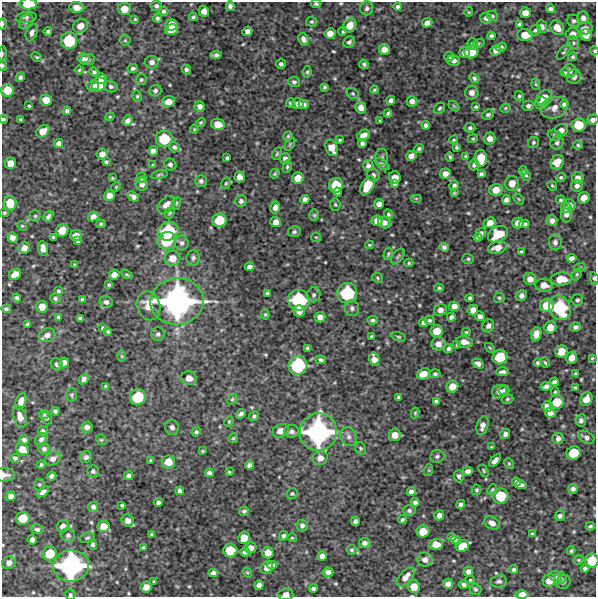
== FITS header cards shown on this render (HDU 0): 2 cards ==
NAXIS1  =                  594 /FITS: X Dimension
NAXIS2  =                  595 /FITS: Y Dimension

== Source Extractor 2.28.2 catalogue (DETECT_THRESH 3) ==
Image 594 x 595 px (HDU 0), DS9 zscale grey, 1 PNG px = 1 image px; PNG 598 x 599 px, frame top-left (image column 1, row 595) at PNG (2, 2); each listed source drawn as its Kron ellipse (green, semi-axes under 4 px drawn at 4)
Background 5020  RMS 230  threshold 687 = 3 sigma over >= 5 px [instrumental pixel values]
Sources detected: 549; of the 549, the 500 brightest by FLUX_AUTO listed and drawn (49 fainter detections omitted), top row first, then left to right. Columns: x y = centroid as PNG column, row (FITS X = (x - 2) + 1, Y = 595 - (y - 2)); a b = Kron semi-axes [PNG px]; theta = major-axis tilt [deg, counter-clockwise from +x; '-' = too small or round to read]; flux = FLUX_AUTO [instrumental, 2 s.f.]
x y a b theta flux
28 4 9 5 2 3.3e+05
316 4 5 3 - 2.9e+04
156 6 6 5 - 4.0e+04
230 6 4 4 - 4.8e+04
77 7 7 5 -5 1.1e+05
398 7 4 3 - 3.2e+04
367 8 7 6 - 4.7e+04
124 9 6 6 - 1.6e+05
551 9 4 4 - 4.4e+04
164 11 5 4 - 3.3e+04
204 11 5 5 - 1.1e+05
469 12 4 4 - 1.7e+04
525 13 5 5 - 1.2e+05
492 16 6 5 - 2.5e+04
26 17 10 5 6 4.8e+04
193 17 4 4 - 2.5e+04
157 18 4 4 - 3.2e+04
486 18 6 5 - 5.7e+04
583 18 6 6 - 6.8e+04
135 19 3 3 - 1.8e+04
574 21 6 6 - 3.7e+04
26 22 8 6 47 5.0e+04
312 22 5 4 - 2.4e+04
427 23 5 4 - 8.1e+04
2 24 5 2 - 2.4e+04
520 24 4 4 - 3.7e+04
172 25 6 5 - 2.1e+05
350 25 7 6 - 1.6e+05
80 26 8 6 29 1.4e+05
542 26 6 5 - 5.0e+04
557 28 8 6 -49 1.5e+05
172 29 6 5 - 2.0e+05
585 29 7 6 - 7.4e+04
535 30 6 5 - 2.9e+04
48 31 4 4 - 3.5e+04
247 31 5 4 - 6.5e+04
343 31 4 4 - 2.5e+04
32 33 9 5 72 5.8e+04
330 33 5 5 - 1.2e+05
573 34 7 6 - 8.4e+04
525 35 7 6 - 1.9e+05
586 35 6 5 - 1.4e+05
491 36 4 4 - 3.5e+04
304 39 7 5 -68 6.4e+04
125 40 5 5 - 2.2e+04
69 41 8 8 - 5.7e+05
349 42 6 5 - 4.1e+04
479 43 6 4 19 1.7e+04
574 43 7 5 -75 3.4e+04
473 44 6 5 - 4.1e+04
501 47 5 4 - 2.7e+04
384 50 6 5 - 1.2e+05
496 50 5 5 - 8.0e+04
594 51 4 4 - 1.8e+04
471 52 7 6 - 2.5e+05
564 52 10 4 50 2.7e+04
464 53 5 5 - 8.8e+04
2 54 7 3 86 2.1e+04
216 55 6 4 4 4.7e+04
37 57 6 3 -26 2.1e+04
449 57 5 5 - 2.8e+04
573 57 4 4 - 2.6e+04
83 58 6 5 - 4.7e+04
88 60 7 5 6 6.2e+04
453 60 6 5 - 6.8e+04
152 62 6 6 - 6.2e+04
281 64 5 4 - 3.6e+04
364 64 5 4 - 3.1e+04
3 65 5 4 - 2.1e+04
133 68 5 4 - 3.8e+04
186 69 5 4 - 3.7e+04
79 70 4 4 - 1.7e+04
570 71 7 7 - 7.0e+04
94 72 5 4 - 3.1e+04
307 72 6 4 80 2.5e+04
565 73 5 4 - 2.5e+04
20 77 5 4 - 3.4e+04
574 77 7 7 - 7.8e+04
101 78 5 5 - 8.9e+04
474 78 5 4 - 3.3e+04
141 80 5 5 - 2.6e+04
294 82 6 5 - 3.5e+04
99 84 7 7 - 2.7e+05
536 84 6 4 -88 1.8e+04
93 86 6 5 - 5.8e+04
111 86 7 5 -17 3.7e+04
324 87 3 3 - 2.5e+04
7 90 6 6 - 2.3e+05
374 90 4 3 - 2.0e+04
155 91 6 5 - 3.7e+04
353 93 6 5 - 2.3e+04
472 93 7 6 - 8.6e+04
137 96 6 4 -78 2.3e+04
519 96 5 4 - 2.7e+04
544 98 8 7 - 2.0e+05
46 100 6 5 - 1.7e+05
391 100 4 4 - 4.7e+04
412 101 5 5 - 7.5e+04
168 102 6 5 - 1.4e+05
290 103 5 4 - 2.5e+04
541 103 6 6 - 7.6e+04
298 104 6 5 - 6.9e+04
304 104 5 4 - 5.5e+04
564 104 4 4 - 4.5e+04
29 106 3 3 - 2.0e+04
200 106 5 5 - 6.4e+04
454 106 6 3 -44 1.8e+04
528 106 5 5 - 4.3e+04
476 107 3 3 - 2.1e+04
361 108 6 5 - 1.0e+05
439 108 6 5 - 2.6e+04
505 108 5 3 - 1.6e+04
554 108 14 10 18 1.1e+05
67 111 4 4 - 3.5e+04
388 113 4 3 - 2.8e+04
488 114 6 5 - 3.3e+04
110 117 4 4 - 1.7e+04
3 119 4 4 - 2.6e+04
21 120 3 3 - 2.7e+04
128 120 5 4 - 6.2e+04
593 120 6 5 - 6.0e+04
380 121 3 3 - 1.7e+04
201 122 5 4 - 2.0e+04
218 124 7 5 -10 1.5e+05
426 125 4 4 - 4.7e+04
579 125 7 6 - 3.2e+05
470 128 5 5 - 3.4e+04
194 129 4 4 - 1.7e+04
561 130 6 6 - 7.0e+04
43 131 7 5 42 1.6e+05
363 135 7 5 32 1.1e+05
554 135 7 5 -16 3.0e+04
288 136 5 4 - 2.1e+04
490 138 6 6 - 9.6e+04
164 139 8 8 - 4.8e+05
473 139 5 4 - 2.0e+04
340 140 4 3 - 2.2e+04
454 140 4 3 - 1.7e+04
58 143 5 4 - 6.5e+04
533 143 6 5 - 2.9e+04
557 143 7 6 - 4.1e+04
290 144 7 3 55 1.8e+04
362 144 4 4 - 4.2e+04
578 145 5 4 - 2.4e+04
174 147 5 5 - 3.9e+04
456 147 4 3 - 2.4e+04
332 148 8 6 -65 1.6e+05
419 149 5 4 - 2.7e+04
153 151 5 4 - 6.4e+04
102 154 5 5 - 9.2e+04
277 154 6 4 64 2.3e+04
411 156 5 5 - 8.7e+04
465 156 3 3 - 1.7e+04
382 157 8 6 -90 4.5e+04
450 157 4 3 - 2.5e+04
227 158 4 3 - 2.4e+04
285 158 5 5 - 5.6e+04
481 158 8 6 -87 2.6e+05
106 162 4 4 - 2.7e+04
557 162 7 6 - 1.6e+05
10 163 6 5 - 1.5e+05
170 164 6 5 - 4.5e+04
382 164 8 4 -37 3.8e+04
153 165 3 3 - 2.1e+04
474 165 5 5 - 3.8e+04
368 166 5 5 - 5.6e+04
287 167 6 4 80 2.4e+04
523 171 4 3 - 2.4e+04
275 174 5 3 - 2.0e+04
445 174 5 5 - 9.2e+04
481 174 4 4 - 4.1e+04
159 175 8 3 12 2.4e+04
373 175 6 6 - 4.6e+04
526 175 6 4 -62 2.0e+04
240 177 5 5 - 1.0e+05
395 177 6 6 - 1.4e+05
561 177 5 4 - 2.1e+04
112 178 3 3 - 1.7e+04
141 178 5 5 - 4.2e+04
298 178 6 5 - 1.6e+05
578 178 6 5 - 9.4e+04
201 181 6 6 - 4.1e+04
226 183 6 4 73 2.2e+04
394 183 4 4 - 3.7e+04
512 183 7 7 - 1.3e+05
142 184 6 6 - 7.2e+04
336 185 7 7 - 3.6e+05
454 185 5 4 - 4.1e+04
367 186 10 6 63 3.3e+05
552 186 5 3 - 2.0e+04
577 186 6 5 - 5.1e+04
116 187 5 4 - 1.9e+04
496 190 7 6 - 1.6e+05
338 192 4 4 - 3.7e+04
454 193 3 3 - 1.8e+04
109 196 6 5 - 1.1e+05
133 197 6 4 -34 5.9e+04
416 198 6 4 0 1.7e+04
584 198 6 5 - 1.4e+05
305 199 5 4 - 5.8e+04
519 199 6 4 -46 1.9e+04
506 200 4 4 - 6.0e+04
561 200 4 4 - 2.3e+04
241 201 5 5 - 4.5e+04
10 203 7 6 - 2.8e+05
176 203 6 3 81 1.8e+04
335 204 6 5 - 2.6e+04
379 204 5 5 - 8.0e+04
166 205 10 6 45 1.0e+05
570 205 6 5 - 7.2e+04
275 207 6 5 - 7.4e+04
566 208 5 5 - 5.9e+04
4 213 5 4 - 2.1e+04
169 213 6 4 64 2.6e+04
388 214 5 4 - 2.4e+04
566 214 8 5 -88 5.7e+04
314 215 6 5 - 2.4e+04
35 216 5 5 - 2.4e+04
93 216 5 4 - 7.7e+04
48 217 6 4 63 4.4e+04
219 220 7 7 - 3.5e+05
377 221 5 5 - 1.1e+05
552 221 5 5 - 7.2e+04
276 222 5 5 - 1.0e+05
384 223 6 5 - 8.4e+04
490 223 6 5 - 1.2e+05
518 223 5 5 - 1.1e+05
101 224 5 4 - 2.3e+04
524 224 5 4 - 3.9e+04
22 226 5 4 - 1.9e+04
62 230 6 6 - 2.2e+05
168 231 10 9 - 7.9e+05
294 232 6 5 - 3.6e+04
481 233 5 5 - 4.2e+04
498 234 11 7 28 3.7e+05
76 236 5 5 - 1.1e+05
316 237 5 4 - 1.7e+04
478 237 4 4 - 3.3e+04
12 238 5 5 - 8.1e+04
53 238 4 4 - 3.4e+04
78 241 3 3 - 2.8e+04
167 241 9 8 - 5.8e+05
555 242 8 6 -83 5.7e+04
182 243 7 7 - 5.4e+04
369 245 4 3 - 1.7e+04
444 247 4 4 - 4.3e+04
24 248 6 5 - 1.1e+05
497 248 9 6 15 1.4e+05
43 249 7 5 -82 1.0e+05
521 252 4 3 - 2.4e+04
388 254 6 3 75 2.3e+04
398 256 9 5 52 2.8e+04
172 258 8 7 - 1.6e+05
193 258 8 6 86 4.9e+04
572 258 5 4 - 6.1e+04
468 259 5 5 - 2.6e+04
409 263 4 4 - 2.2e+04
74 265 4 3 - 1.7e+04
250 267 5 4 - 5.8e+04
580 267 6 3 19 1.9e+04
15 274 6 5 - 1.4e+05
127 274 6 3 -32 1.9e+04
577 274 6 4 61 2.7e+04
114 275 5 5 - 9.7e+04
377 278 6 4 -25 2.2e+04
594 278 6 4 -81 2.8e+04
530 279 6 6 - 9.7e+04
561 279 11 6 3 2.3e+05
109 285 4 3 - 2.4e+04
544 285 8 6 -6 1.2e+05
439 288 5 4 - 2.4e+04
58 291 4 3 - 2.8e+04
267 293 4 3 - 2.6e+04
347 293 10 10 - 8.2e+05
314 295 7 7 - 4.7e+04
521 296 5 5 - 5.8e+04
17 298 4 4 - 3.5e+04
55 298 5 4 - 3.1e+04
470 298 4 3 - 3.0e+04
499 298 5 5 - 2.5e+04
82 299 3 3 - 2.1e+04
299 300 11 10 - 9.8e+05
577 300 6 6 - 3.8e+04
177 301 27 23 4 4.4e+06
106 302 6 5 - 5.5e+04
547 305 7 6 - 2.6e+05
149 306 15 11 -69 2.2e+05
454 306 5 5 - 9.1e+04
42 307 6 5 - 1.6e+05
352 308 8 7 - 5.7e+04
560 308 12 10 -65 9.3e+05
6 309 4 3 - 3.6e+04
440 310 6 5 - 8.4e+04
473 310 5 5 - 1.0e+05
299 311 6 5 - 1.0e+05
265 314 5 4 - 2.0e+04
480 316 5 4 - 6.0e+04
58 317 4 3 - 2.4e+04
320 317 5 5 - 8.3e+04
451 317 4 4 - 4.2e+04
80 318 4 4 - 3.4e+04
372 320 5 4 - 3.5e+04
430 320 5 4 - 3.0e+04
423 323 4 4 - 4.2e+04
27 324 4 4 - 3.1e+04
488 326 6 5 - 5.3e+04
550 327 6 6 - 1.8e+05
575 327 5 4 - 4.8e+04
103 328 4 3 - 2.7e+04
108 331 4 4 - 2.4e+04
437 331 6 6 - 2.0e+05
466 332 4 3 - 1.8e+04
158 334 7 6 - 4.0e+04
536 334 7 5 80 1.3e+05
47 335 8 6 23 9.8e+04
372 336 4 3 - 2.4e+04
398 337 7 4 -17 2.3e+04
464 342 8 5 -10 1.1e+05
438 344 7 6 - 1.1e+05
457 345 3 3 - 1.9e+04
308 348 4 4 - 3.6e+04
490 348 6 3 -45 1.8e+04
448 349 4 3 - 3.5e+04
562 351 6 6 - 2.1e+05
122 356 6 4 -89 1.8e+04
500 357 7 7 - 3.9e+05
572 358 6 5 - 1.3e+05
592 358 3 3 - 1.7e+04
374 359 6 5 - 1.1e+05
321 360 5 4 - 3.7e+04
545 362 5 3 - 2.2e+04
64 363 5 5 - 8.1e+04
538 363 4 4 - 2.8e+04
57 364 6 5 - 4.0e+04
478 364 6 4 -31 5.9e+04
298 365 10 9 - 8.7e+05
503 372 6 3 2 4.5e+04
423 374 7 5 22 1.5e+05
435 374 5 4 - 3.0e+04
576 374 4 3 - 3.1e+04
189 378 8 7 - 1.1e+05
84 379 5 4 - 6.5e+04
554 382 4 4 - 4.4e+04
106 386 3 3 - 2.4e+04
546 386 5 4 - 5.3e+04
452 387 6 5 - 1.6e+05
575 388 4 3 - 2.4e+04
504 390 5 5 - 3.0e+04
499 392 7 6 - 8.1e+04
555 392 4 3 - 1.9e+04
72 395 6 5 - 2.7e+04
138 397 8 7 - 5.4e+05
399 397 4 4 - 3.1e+04
232 399 6 4 66 2.4e+04
507 399 6 4 17 2.5e+04
586 399 7 5 62 1.4e+05
21 401 8 5 69 1.0e+05
436 402 4 4 - 3.7e+04
557 402 7 6 - 2.8e+05
547 406 5 5 - 8.7e+04
55 411 4 4 - 3.9e+04
415 413 5 3 - 2.1e+04
550 413 5 4 - 7.4e+04
44 414 5 4 - 2.2e+04
241 414 5 4 - 4.5e+04
254 416 5 4 - 3.1e+04
20 417 11 6 -74 1.3e+05
47 418 6 5 - 3.0e+04
581 420 6 5 - 5.3e+04
229 422 5 3 - 2.0e+04
482 426 10 5 76 9.3e+04
87 427 6 5 - 6.8e+04
172 427 7 7 - 6.4e+04
43 431 5 5 - 4.1e+04
280 431 8 6 29 1.2e+05
292 431 7 6 - 5.2e+04
196 432 5 4 - 2.9e+04
318 432 19 18 - 2.7e+06
505 434 5 4 - 5.7e+04
395 435 6 6 - 1.3e+05
348 437 9 8 - 6.6e+04
586 437 9 5 -29 5.6e+04
233 438 5 4 - 2.1e+04
558 438 6 5 - 5.4e+04
41 439 7 5 38 5.2e+04
24 440 5 4 - 5.2e+04
101 440 5 4 - 2.0e+04
492 447 4 2 - 1.7e+04
361 448 6 5 - 2.5e+04
22 449 7 5 -35 1.8e+05
44 449 5 5 - 5.3e+04
203 451 4 3 - 1.6e+04
574 453 7 6 - 3.5e+05
437 456 7 6 - 4.1e+04
86 457 6 5 - 5.4e+04
15 458 5 4 - 3.6e+04
320 458 7 7 - 9.5e+04
53 459 8 6 31 7.4e+04
151 460 3 3 - 1.9e+04
495 461 7 4 50 6.8e+04
168 462 6 6 - 2.1e+05
509 464 5 3 - 1.9e+04
41 465 4 3 - 2.5e+04
249 465 4 4 - 4.6e+04
429 470 6 4 72 2.1e+04
93 471 6 6 - 4.6e+04
468 471 5 4 - 6.3e+04
484 471 7 4 -57 2.0e+04
229 472 3 3 - 1.7e+04
209 473 4 4 - 4.8e+04
4 475 10 7 3 8.6e+04
52 476 5 4 - 4.9e+04
129 476 4 4 - 4.5e+04
459 476 6 5 - 4.0e+04
516 482 4 4 - 4.1e+04
39 484 6 5 - 2.7e+04
521 485 6 4 -7 6.4e+04
492 489 6 4 50 2.1e+04
573 489 5 4 - 4.3e+04
476 490 5 4 - 2.4e+04
180 491 4 3 - 4.0e+04
43 492 7 4 37 6.4e+04
411 492 4 4 - 5.4e+04
292 494 5 5 - 2.4e+04
11 496 5 4 - 7.2e+04
501 496 8 8 - 4.3e+05
158 502 4 4 - 4.6e+04
415 502 4 4 - 4.4e+04
461 504 4 4 - 4.4e+04
122 505 3 3 - 2.2e+04
93 507 5 5 - 4.6e+04
409 510 6 5 - 4.2e+04
244 511 5 4 - 3.4e+04
439 515 5 4 - 7.3e+04
560 516 5 4 - 4.2e+04
23 518 7 6 - 2.5e+05
402 519 4 3 - 2.7e+04
128 520 6 6 - 9.1e+04
355 521 5 4 - 5.5e+04
492 523 8 6 -28 9.0e+04
63 526 6 6 - 8.9e+04
104 526 6 5 - 1.6e+05
302 526 6 5 - 4.8e+04
590 526 4 3 - 2.6e+04
37 529 6 4 -11 3.7e+04
423 532 6 6 - 2.2e+05
152 534 3 3 - 2.2e+04
532 534 4 3 - 2.0e+04
68 535 7 6 - 4.6e+04
283 536 5 4 - 3.9e+04
452 537 4 3 - 2.5e+04
87 538 7 5 19 2.9e+04
244 538 6 5 - 1.8e+05
292 538 5 4 - 1.8e+04
32 540 5 4 - 6.1e+04
456 540 5 4 - 4.3e+04
364 543 6 5 - 5.7e+04
93 544 5 4 - 3.4e+04
436 544 7 5 4 1.5e+05
462 546 7 5 29 2.0e+05
144 548 4 3 - 2.8e+04
251 548 6 5 - 9.5e+04
352 550 5 5 - 2.6e+04
230 551 7 7 - 3.2e+05
571 551 4 3 - 2.4e+04
245 552 4 4 - 5.8e+04
268 553 5 5 - 1.2e+05
50 554 7 6 - 3.5e+05
322 556 5 4 - 6.5e+04
425 560 7 7 - 9.0e+04
579 560 5 4 - 1.9e+04
592 561 7 6 - 3.5e+05
9 563 7 6 - 8.3e+04
272 565 5 4 - 4.9e+04
71 566 18 16 7 2.5e+06
267 568 6 5 - 1.0e+05
585 568 4 4 - 4.6e+04
514 569 4 4 - 3.2e+04
328 572 5 4 - 6.4e+04
468 572 5 5 - 6.7e+04
213 573 5 4 - 6.2e+04
247 573 5 4 - 1.8e+04
555 576 7 5 -22 3.6e+04
406 577 12 6 47 1.1e+05
561 578 6 6 - 2.8e+04
470 580 5 4 - 1.6e+04
154 581 4 3 - 1.7e+04
499 581 8 6 9 4.6e+04
549 581 7 6 - 1.6e+05
563 582 7 6 - 3.7e+04
448 584 5 5 - 6.9e+04
259 585 5 4 - 7.1e+04
464 585 5 4 - 4.3e+04
146 587 5 5 - 1.2e+05
414 587 6 6 - 1.8e+05
313 588 4 3 - 3.7e+04
475 589 6 5 - 3.0e+04
286 594 7 6 - 1.0e+05
70 595 5 5 - 3.0e+04
522 595 6 4 0 1.3e+05
At the frame edge (FLAGS 8, measured only in part): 15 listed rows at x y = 28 4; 316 4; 2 24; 594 51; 2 54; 3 65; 3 119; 593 120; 594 278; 4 475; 592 561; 414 587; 286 594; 70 595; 522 595
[49 fainter detections neither listed nor drawn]

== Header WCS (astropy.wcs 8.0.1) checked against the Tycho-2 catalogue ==
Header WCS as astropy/WCSLIB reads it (CRVAL/CRPIX/CD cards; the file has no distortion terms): RA---TAN/DEC--TAN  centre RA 08:15:23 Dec -38:59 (123.85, -38.99 deg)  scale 1.01 arcsec/px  FOV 10.0' x 10.0'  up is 0 deg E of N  parity normal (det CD < 0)
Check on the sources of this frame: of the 60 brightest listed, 3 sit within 1.5 arcsec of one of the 4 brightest Tycho-2 stars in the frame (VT <= 11.11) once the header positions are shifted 0.16 arcsec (0.07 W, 0.14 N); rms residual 0.40 arcsec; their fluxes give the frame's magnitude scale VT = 27.01 - 2.5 log10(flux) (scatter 0.09 mag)
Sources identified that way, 3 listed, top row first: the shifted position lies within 1.5 arcsec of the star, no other Tycho-2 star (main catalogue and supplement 1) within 3.0 arcsec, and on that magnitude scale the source's flux lands within +1.5 / -3 mag of the star's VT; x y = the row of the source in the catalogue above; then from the Tycho-2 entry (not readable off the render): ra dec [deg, ICRS J2000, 3 dp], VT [Tycho-2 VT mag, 2 dp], TYC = Tycho-2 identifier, HIP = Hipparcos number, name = IAU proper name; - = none
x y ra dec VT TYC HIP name
177 301 123.891 -38.990 9.84 7660-614-1 - -
318 432 123.840 -39.027 10.94 7660-1989-1 - -
71 566 123.929 -39.064 11.11 7660-1795-1 - -